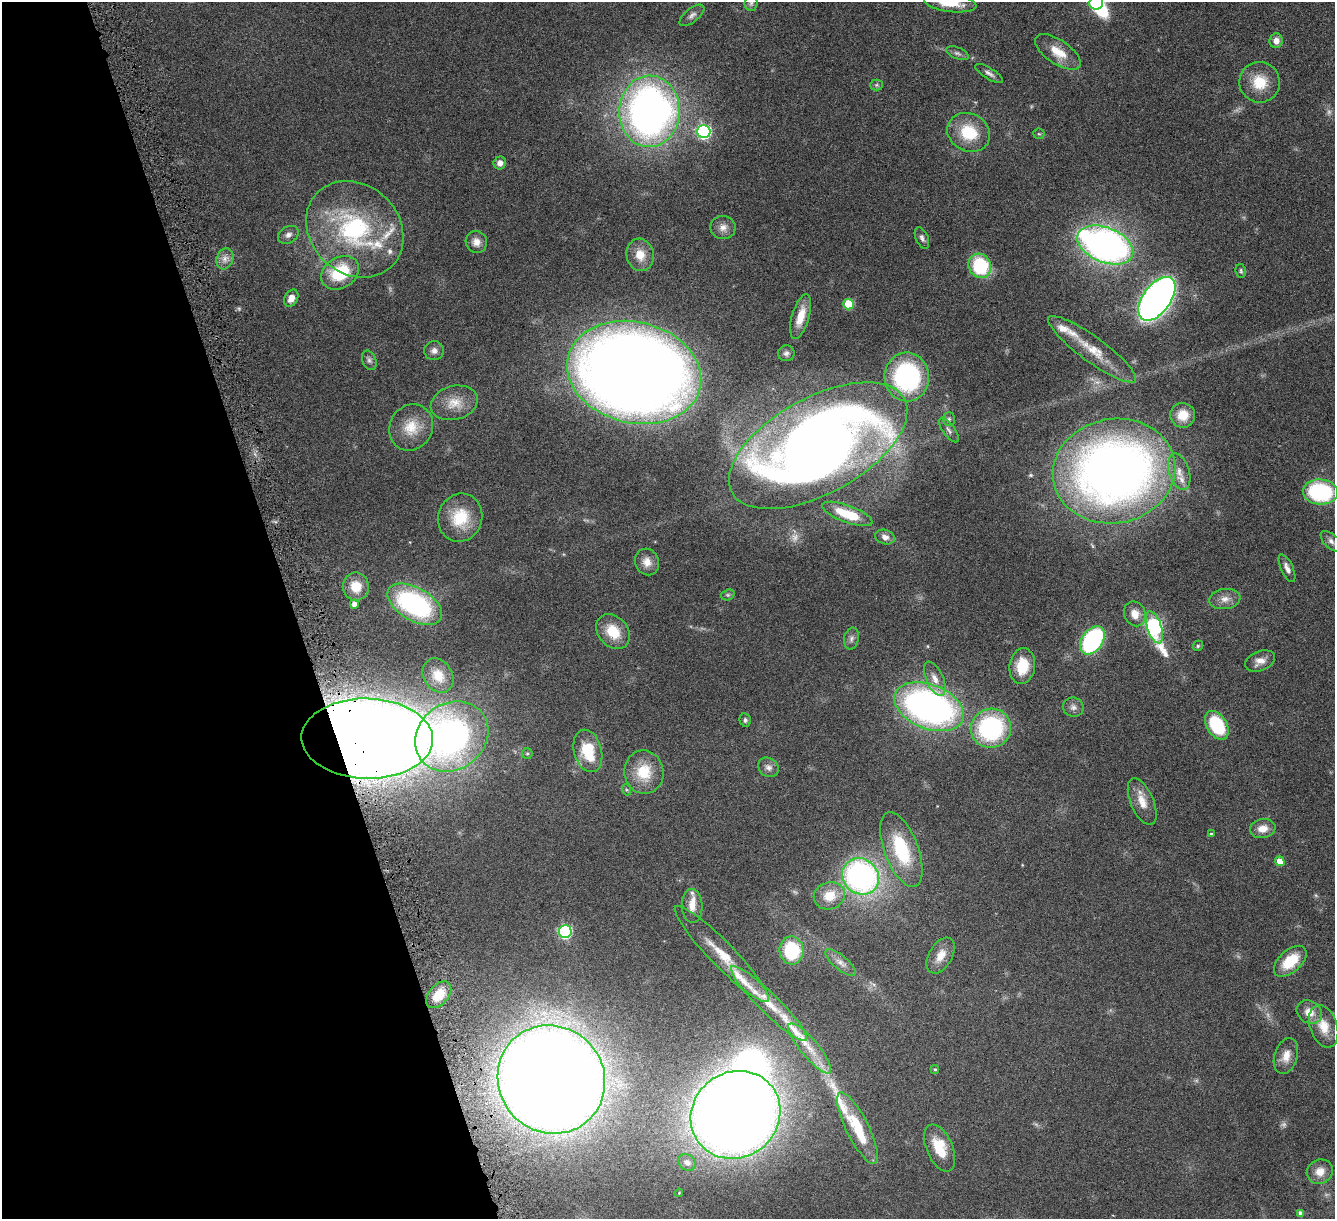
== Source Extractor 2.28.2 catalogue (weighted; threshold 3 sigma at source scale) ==
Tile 5 of 4 x 4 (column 1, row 2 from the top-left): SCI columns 23-1355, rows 2596-3812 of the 5378 x 5312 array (HDU 1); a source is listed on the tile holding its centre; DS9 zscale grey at full resolution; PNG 1337 x 1221 px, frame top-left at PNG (2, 2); each listed source drawn as its Kron ellipse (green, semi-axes under 4 px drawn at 4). Shown black and unused: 22% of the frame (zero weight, under 4 of 8 exposures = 1% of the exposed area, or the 3 px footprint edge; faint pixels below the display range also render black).
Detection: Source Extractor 2.28.2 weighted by HDU 2 'WHT'; one run over the whole footprint, this tile lists its part. Background 0.0526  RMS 0.0039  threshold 0.0158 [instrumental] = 3 sigma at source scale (4.09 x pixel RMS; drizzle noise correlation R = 1.36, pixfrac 0.8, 0.05/0.05 arcsec/px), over >= 5 px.
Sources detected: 124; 4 too faint to see at this stretch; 2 inside a brighter object's white glare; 1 long thin detection or spike segment (spike, bleed or trail) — neither listed nor drawn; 10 inside a brighter listed object's ellipse — not listed separately; the other 107 listed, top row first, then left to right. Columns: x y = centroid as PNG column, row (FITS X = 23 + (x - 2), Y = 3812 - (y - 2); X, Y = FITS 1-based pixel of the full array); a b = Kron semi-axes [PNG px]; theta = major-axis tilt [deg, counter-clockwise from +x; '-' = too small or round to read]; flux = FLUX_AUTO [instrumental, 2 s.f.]
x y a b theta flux
751 3 8 6 88 1
950 3 26 9 -7 8.3
1096 3 7 6 - 39
692 15 15 7 38 1.6
1276 41 7 6 - 2.6
1058 52 26 12 -34 7.4
957 53 12 6 -21 1.1
989 73 16 5 -31 1.4
1260 82 20 20 - 9.7
876 85 6 5 - 0.7
649 111 36 30 87 210
704 131 7 6 - 63
969 132 22 18 -27 13
1039 134 6 5 - 0.49
500 163 6 6 - 1.8
723 228 12 11 - 2.6
355 229 52 44 -44 52
288 235 11 8 29 1.7
922 238 11 6 -67 1.2
476 242 11 10 - 2.8
1105 245 29 17 -22 170
640 255 16 13 -78 5.2
225 259 11 8 70 2.3
980 266 12 11 - 24
1241 271 7 5 -79 0.66
340 273 20 15 31 18
291 298 9 6 61 2.8
1157 299 25 14 54 250
848 304 5 5 - 13
801 316 23 8 74 6
1092 349 53 12 -36 11
434 351 10 9 - 1.8
786 353 8 8 - 1.1
369 360 10 6 -66 1.2
634 372 68 50 -14 730
907 377 24 22 -85 51
454 403 24 16 15 6.9
1183 415 12 12 - 6
949 419 7 6 - 0.89
411 427 24 21 60 9
949 430 14 6 -53 1.4
818 446 98 48 29 430
1114 471 61 52 10 300
1179 472 19 10 -73 3.9
1320 492 17 12 -5 35
847 514 26 8 -20 9.5
460 518 24 22 71 12
885 537 10 7 -19 2
1331 541 13 7 -43 1.6
647 562 13 12 - 3.3
1287 568 15 6 -65 2
356 587 14 13 - 6.1
728 595 7 5 19 0.59
1225 599 16 10 9 3
354 604 4 4 - 2.7
415 604 30 16 -30 54
1135 614 12 10 -66 3.9
1154 627 17 7 -72 76
613 632 19 14 -49 8.5
851 639 11 7 79 1.4
1092 640 15 10 55 58
1198 646 5 4 - 0.49
1260 661 15 10 21 3.1
1022 666 18 12 83 9.8
438 676 18 14 -58 5.9
935 679 18 8 -65 3.6
929 707 36 22 -22 140
1073 707 10 9 - 1.8
745 720 7 5 -77 0.76
1217 725 16 10 -59 21
991 728 20 19 - 45
452 736 39 33 37 100
367 739 66 40 -1 1100
588 751 21 14 -75 13
527 753 6 5 - 0.56
768 767 11 9 -39 1.8
644 772 22 19 -80 11
627 790 6 3 -70 0.45
1142 802 25 11 -67 5.1
1263 828 13 9 9 3.6
1211 834 4 4 - 0.5
901 850 39 17 -69 22
1280 861 5 4 - 5.1
861 876 19 17 -42 98
829 896 16 13 18 6.8
692 906 17 10 -87 3.8
565 931 6 6 - 49
792 950 14 12 -83 20
722 954 66 12 -46 12
941 955 20 11 59 4.6
1290 961 19 11 42 11
840 963 19 7 -40 2.6
439 995 15 9 49 7
769 1004 52 10 -44 13
1309 1012 13 11 -33 4.5
1324 1026 22 13 -71 6.6
810 1048 32 9 -50 8
1286 1056 18 11 72 4.1
935 1069 4 4 - 0.52
551 1079 55 52 -49 950
735 1115 46 42 37 710
857 1128 39 11 -64 18
940 1148 25 13 -67 11
687 1162 9 7 -37 1.5
1320 1172 13 12 - 4
679 1193 4 3 - 0.36
1300 1213 4 4 - 1.8
Overlapping masked pixels (flux is a lower limit): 1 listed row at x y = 367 739
Isophote crosses this tile's border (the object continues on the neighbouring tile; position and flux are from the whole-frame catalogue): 2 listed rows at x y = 950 3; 1096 3